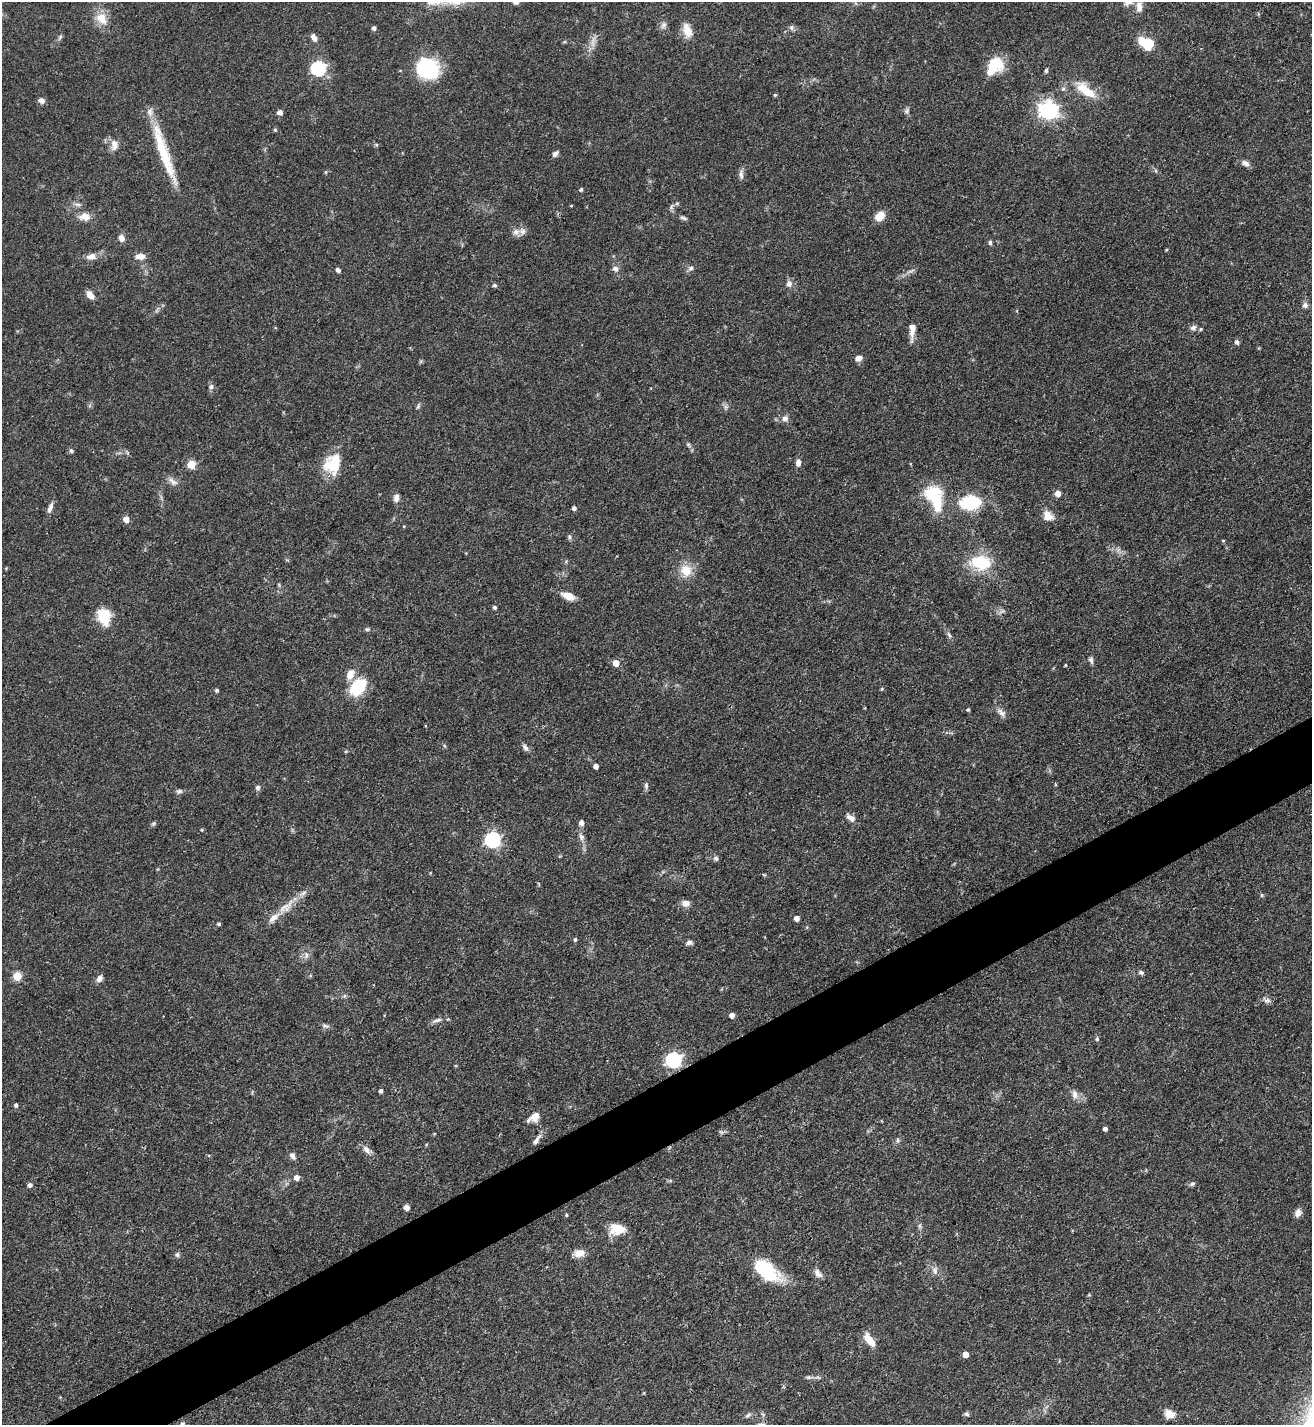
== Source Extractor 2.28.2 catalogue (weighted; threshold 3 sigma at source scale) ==
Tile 7 of 4 x 4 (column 3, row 2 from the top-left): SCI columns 2777-4086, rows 2849-4271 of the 5686 x 5696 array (HDU 1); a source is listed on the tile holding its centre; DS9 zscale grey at full resolution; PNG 1314 x 1427 px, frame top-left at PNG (2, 2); no overlay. Shown black and unused: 4% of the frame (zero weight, under 3 of 4 exposures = <1% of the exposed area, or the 3 px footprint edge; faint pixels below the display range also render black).
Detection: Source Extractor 2.28.2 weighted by HDU 2 'WHT'; one run over the whole footprint, this tile lists its part. Background 0.0597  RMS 0.0039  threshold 0.0174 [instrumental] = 3 sigma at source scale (4.5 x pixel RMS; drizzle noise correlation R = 1.50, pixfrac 1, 0.05/0.05 arcsec/px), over >= 5 px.
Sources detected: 165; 1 too faint to see at this stretch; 3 inside a brighter object's white glare — not listed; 4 inside a brighter listed object's ellipse — not listed separately; the other 157 listed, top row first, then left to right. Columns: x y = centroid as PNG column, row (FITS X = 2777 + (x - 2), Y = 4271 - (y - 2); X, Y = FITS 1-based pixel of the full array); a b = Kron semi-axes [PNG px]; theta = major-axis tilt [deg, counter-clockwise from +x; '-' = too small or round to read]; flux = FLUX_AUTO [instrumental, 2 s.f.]
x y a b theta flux
1128 2 14 8 27 2.5
1139 7 16 8 -89 3.1
101 18 18 12 -47 5.9
663 25 10 7 70 1.5
791 27 8 6 -89 0.95
374 28 4 4 - 1.1
687 30 19 11 -72 4.7
60 37 9 4 55 0.76
314 37 10 6 -56 2
1144 42 14 9 -62 7.7
992 65 27 11 73 8
318 68 7 6 - 65
427 68 21 17 -25 34
1046 71 5 4 - 0.75
1063 89 6 5 - 0.78
1086 90 30 11 -37 9.5
775 95 4 4 - 0.52
42 101 8 6 -31 1.5
907 111 9 5 50 0.92
1049 111 7 7 - 150
280 112 5 4 - 2.4
275 130 4 3 - 0.63
114 145 14 9 89 3.2
164 153 77 10 -71 20
555 154 8 5 45 1.3
1245 163 9 6 -31 1.9
1156 171 6 4 -71 0.53
741 174 14 6 -89 1.5
581 189 4 4 - 0.81
78 204 9 4 -1 1.1
571 206 4 3 - 0.31
672 207 9 4 81 0.87
880 216 10 7 45 5.8
84 217 15 11 -4 3.8
683 218 10 4 -20 0.88
516 232 11 9 -31 2.2
121 238 7 6 - 2.5
990 242 6 4 -87 0.8
1166 250 4 3 - 0.42
91 256 13 8 8 2.7
140 256 13 7 2 2.6
691 268 8 6 17 1.1
615 269 8 7 - 1.6
338 270 5 4 - 1.2
910 271 15 4 22 1.3
789 284 8 7 - 1.8
495 285 5 5 - 0.82
90 295 10 7 -47 2.9
1305 305 7 7 - 1.4
1193 328 8 7 - 1.3
912 330 20 6 87 3.6
1237 342 5 4 - 1.4
858 358 8 6 23 2.2
211 387 8 6 87 1.1
418 406 8 5 55 0.69
785 418 8 8 - 1.8
688 444 5 5 - 0.56
71 450 5 5 - 0.94
798 463 9 6 -84 1.8
191 464 5 5 - 14
333 464 24 19 69 14
173 481 15 7 -37 2.3
932 493 23 18 17 14
1058 493 5 5 - 3.9
396 498 11 7 82 1.8
970 502 14 9 4 32
50 508 15 6 68 1.9
574 508 4 4 - 1.2
1048 516 14 10 -40 3.8
126 519 5 5 - 4.1
404 526 4 3 - 0.34
569 537 7 4 -89 0.7
1223 541 5 3 - 0.36
980 563 26 16 -4 17
686 570 15 13 -54 7.1
279 584 5 4 - 0.6
568 596 16 8 -18 4.2
495 607 4 4 - 0.87
104 617 19 14 -72 9.7
367 629 7 5 0 0.72
949 635 10 4 -58 1
1091 660 10 6 -79 1.1
616 663 5 5 - 4.4
1065 665 4 3 - 0.33
350 674 13 8 68 4.1
358 687 19 13 51 17
882 689 5 4 - 0.46
217 690 4 4 - 0.78
968 709 5 4 - 0.49
1001 713 14 8 -43 2.1
445 746 6 4 -69 0.48
525 747 10 6 -59 1.3
596 766 4 4 - 2.2
646 785 10 5 -85 0.96
258 788 7 6 - 1.1
179 791 8 6 17 1.1
850 818 13 6 -35 2
581 823 6 5 - 1.7
153 824 6 4 45 0.63
202 830 4 3 - 0.39
581 837 11 7 -63 1.8
493 840 6 6 - 100
716 858 7 6 - 0.98
430 873 4 3 - 0.3
1262 895 5 4 - 0.52
686 903 11 8 -1 2.3
286 907 27 11 37 6.5
797 918 4 4 - 2.7
219 924 4 4 - 0.65
575 939 4 4 - 0.78
689 942 8 6 24 1.2
306 955 10 6 90 1.7
1141 972 6 5 - 1
17 976 5 5 - 15
99 978 10 7 55 1.7
344 996 6 4 71 0.61
1267 1000 11 7 -19 1.4
732 1015 4 4 - 2.4
437 1020 13 5 13 1.6
326 1026 11 4 -15 1
1097 1039 6 5 - 0.68
674 1060 7 6 - 99
381 1091 4 4 - 1.2
1075 1094 13 8 -79 2.2
16 1105 4 4 - 1.1
535 1116 12 9 43 3.4
1105 1129 4 4 - 1.5
721 1132 7 4 -36 0.65
434 1134 5 3 - 0.32
536 1140 16 5 55 1.9
898 1140 8 4 -90 0.74
366 1150 11 7 -49 2.1
292 1156 10 7 -58 1.4
297 1177 5 5 - 2.8
670 1181 6 4 19 0.53
1192 1184 8 5 24 0.87
30 1185 5 5 - 1.4
406 1207 5 5 - 1.9
1298 1213 10 7 67 2.1
566 1215 4 4 - 0.49
919 1226 7 4 71 0.69
617 1229 18 13 2 8.1
579 1253 15 10 10 3.4
177 1255 7 6 - 0.99
766 1270 25 13 -37 27
935 1270 12 8 -84 2
818 1273 13 7 -52 2
1089 1295 4 3 - 0.37
869 1340 16 8 -52 5.5
966 1354 5 4 - 4
808 1377 7 5 19 0.83
644 1393 5 3 - 0.38
967 1414 7 5 -6 0.82
1169 1414 13 10 -24 3.6
747 1415 9 5 40 0.92
182 1424 6 5 - 0.95
760 1424 15 4 8 1.1
Isophote crosses this tile's border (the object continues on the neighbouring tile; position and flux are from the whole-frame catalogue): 3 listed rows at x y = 1128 2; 182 1424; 760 1424